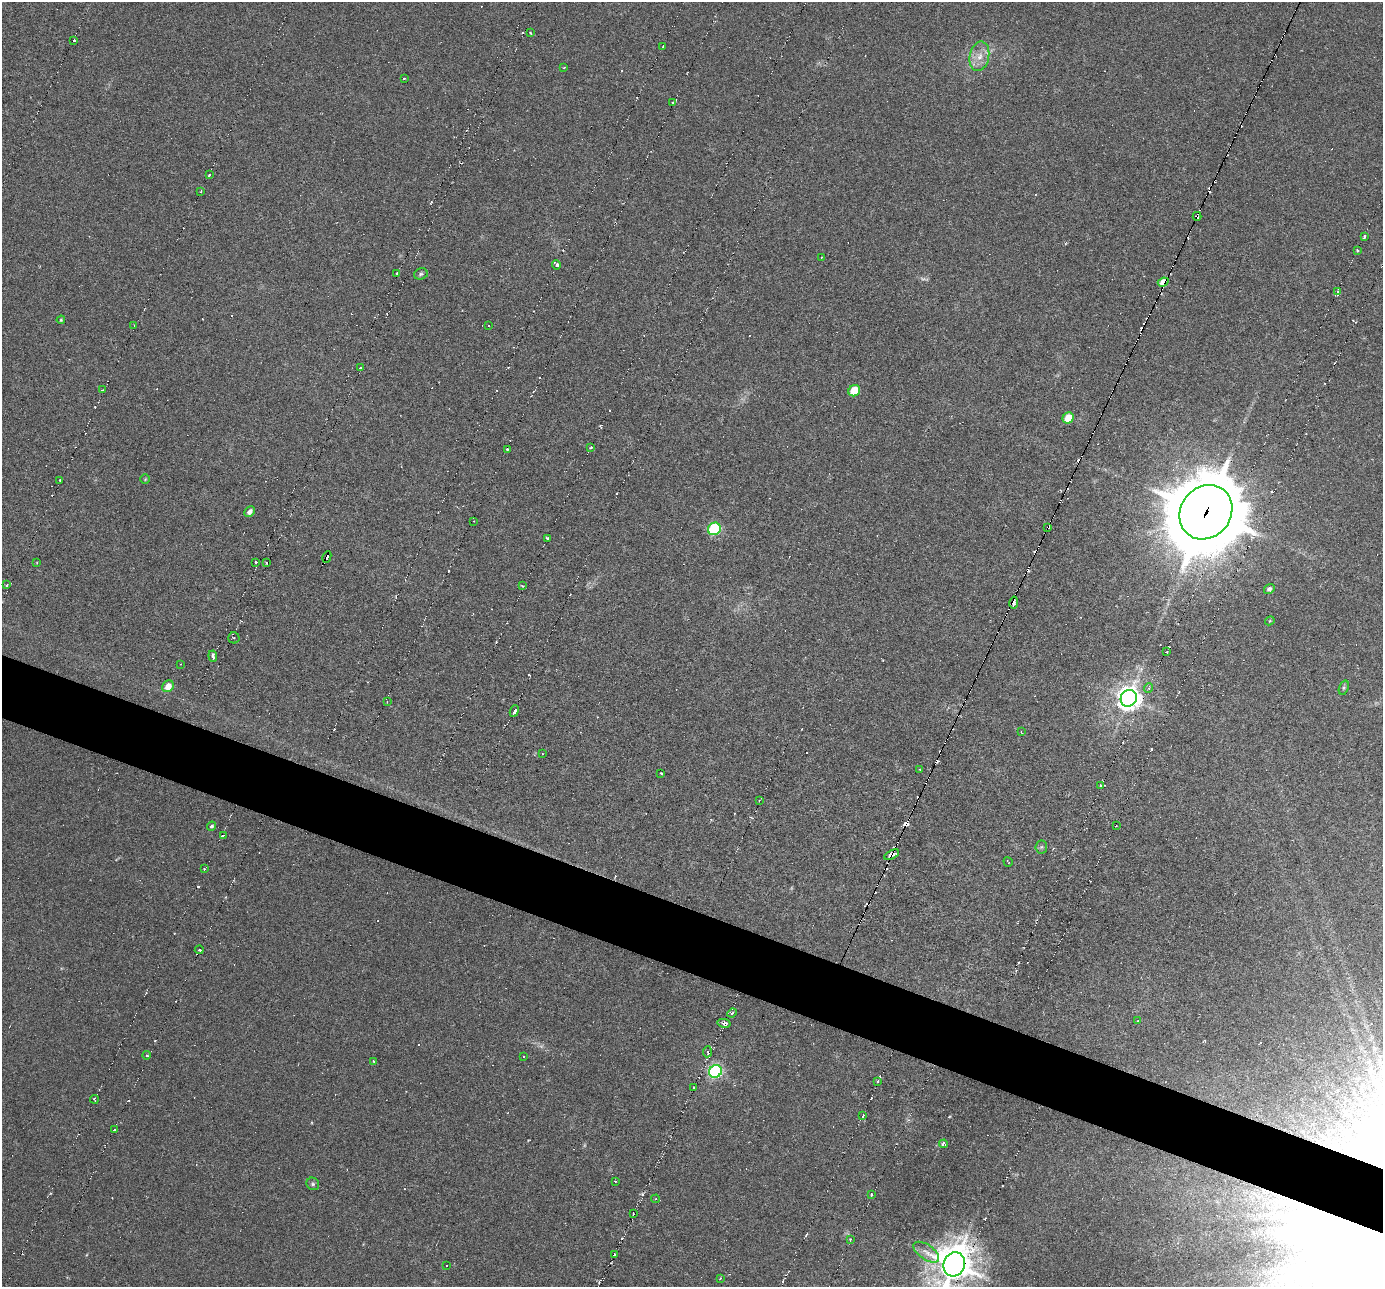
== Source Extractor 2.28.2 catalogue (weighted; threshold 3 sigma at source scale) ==
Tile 6 of 4 x 4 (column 2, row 2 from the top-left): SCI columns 1382-2762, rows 2711-3995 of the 5556 x 5578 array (HDU 1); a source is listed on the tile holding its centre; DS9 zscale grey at full resolution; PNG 1385 x 1289 px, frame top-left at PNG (2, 2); each listed source drawn as its Kron ellipse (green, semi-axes under 4 px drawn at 4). Shown black and unused: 5% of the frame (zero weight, under 3 of 6 exposures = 2% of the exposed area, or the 3 px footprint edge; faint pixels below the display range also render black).
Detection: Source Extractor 2.28.2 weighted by HDU 2 'WHT'; one run over the whole footprint, this tile lists its part. Background -0.17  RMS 0.0059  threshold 0.0241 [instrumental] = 3 sigma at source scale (4.09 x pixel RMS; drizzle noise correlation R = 1.36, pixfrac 0.8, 0.05/0.05 arcsec/px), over >= 5 px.
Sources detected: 167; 1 too faint to see at this stretch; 73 cosmic-ray / hot-pixel residue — neither listed nor drawn; the other 93 listed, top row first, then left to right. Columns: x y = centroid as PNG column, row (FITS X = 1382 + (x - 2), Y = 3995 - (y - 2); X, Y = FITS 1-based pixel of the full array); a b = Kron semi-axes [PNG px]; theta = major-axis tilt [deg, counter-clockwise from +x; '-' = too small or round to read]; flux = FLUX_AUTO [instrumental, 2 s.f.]
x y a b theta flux
530 33 3 2 - 0.49
74 40 3 3 - 1.4
663 47 3 3 - 0.96
979 56 15 9 79 6.1
564 68 3 2 - 0.51
404 78 3 3 - 1.4
672 103 3 2 - 1
209 175 3 3 - 2.2
201 192 2 2 - 0.49
1197 216 4 3 - 2.2
1364 237 4 3 - 2.1
1358 251 3 2 - 0.58
821 257 3 2 - 0.57
556 265 4 4 - 4.2
397 273 3 2 - 0.49
421 274 7 5 18 1
1163 282 5 4 - 7.4
1338 291 3 2 - 0.84
61 320 4 3 - 0.59
134 325 3 2 - 0.46
489 326 3 2 - 1.1
360 368 3 2 - 1.3
102 390 3 2 - 0.66
854 391 6 5 - 16
1068 418 6 5 - 12
591 447 3 2 - 0.85
507 449 3 2 - 0.67
145 479 5 4 - 0.65
60 480 3 2 - 0.81
249 512 5 4 - 2.6
1206 512 28 25 51 5500
474 521 2 2 - 0.41
1048 527 4 3 - 2.7
714 529 7 6 - 59
547 539 4 3 - 0.91
327 557 6 3 63 21
37 562 3 2 - 0.46
256 562 3 3 - 0.61
266 563 3 2 - 0.69
7 585 3 3 - 0.78
522 586 4 3 - 0.62
1269 589 5 4 - 1.5
1014 602 6 3 79 2.8
1270 621 5 4 - 0.55
234 638 5 5 - 1.1
1166 652 3 2 - 1
213 656 6 3 -83 3
180 664 3 2 - 0.41
168 686 6 5 - 6.3
1149 688 5 4 - 0.97
1344 688 7 4 71 0.9
1129 698 9 8 - 480
387 702 3 2 - 0.46
514 711 6 3 67 4.8
1021 732 3 2 - 0.46
542 754 3 2 - 0.31
920 769 3 2 - 0.51
661 773 3 2 - 0.54
1101 786 3 3 - 1.3
759 800 3 3 - 0.65
212 826 5 4 - 0.93
1116 826 2 2 - 0.46
223 835 3 2 - 0.53
1041 847 6 6 - 1.1
892 855 8 3 29 3.8
1008 862 5 2 - 0.46
204 869 4 2 - 0.54
199 950 4 2 - 0.67
732 1013 5 3 - 0.78
1138 1021 3 2 - 0.39
724 1023 6 4 -12 2.3
707 1052 5 3 - 1.1
147 1055 4 3 - 0.51
524 1057 3 2 - 0.53
373 1061 4 2 - 0.33
715 1071 7 6 - 110
878 1081 3 2 - 1.6
693 1088 3 2 - 0.87
94 1099 4 2 - 0.86
863 1116 3 3 - 1
114 1130 3 3 - 1.2
943 1144 4 4 - 1.8
615 1181 3 3 - 0.73
313 1184 7 6 - 1.1
871 1195 3 3 - 1.1
656 1199 4 4 - 0.88
633 1214 2 2 - 0.65
850 1239 4 4 - 0.82
926 1252 15 7 -35 4
614 1254 3 3 - 3.2
954 1264 12 10 66 1400
446 1266 3 2 - 1
720 1278 3 2 - 0.44
Overlapping masked pixels (flux is a lower limit): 7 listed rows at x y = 1197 216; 1163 282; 1206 512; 1048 527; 327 557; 1014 602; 892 855
Isophote crosses this tile's border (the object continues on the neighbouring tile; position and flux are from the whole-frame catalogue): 1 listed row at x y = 954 1264
Unlisted compact peaks at least as high as the median listed source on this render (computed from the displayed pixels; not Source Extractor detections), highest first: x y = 642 1194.